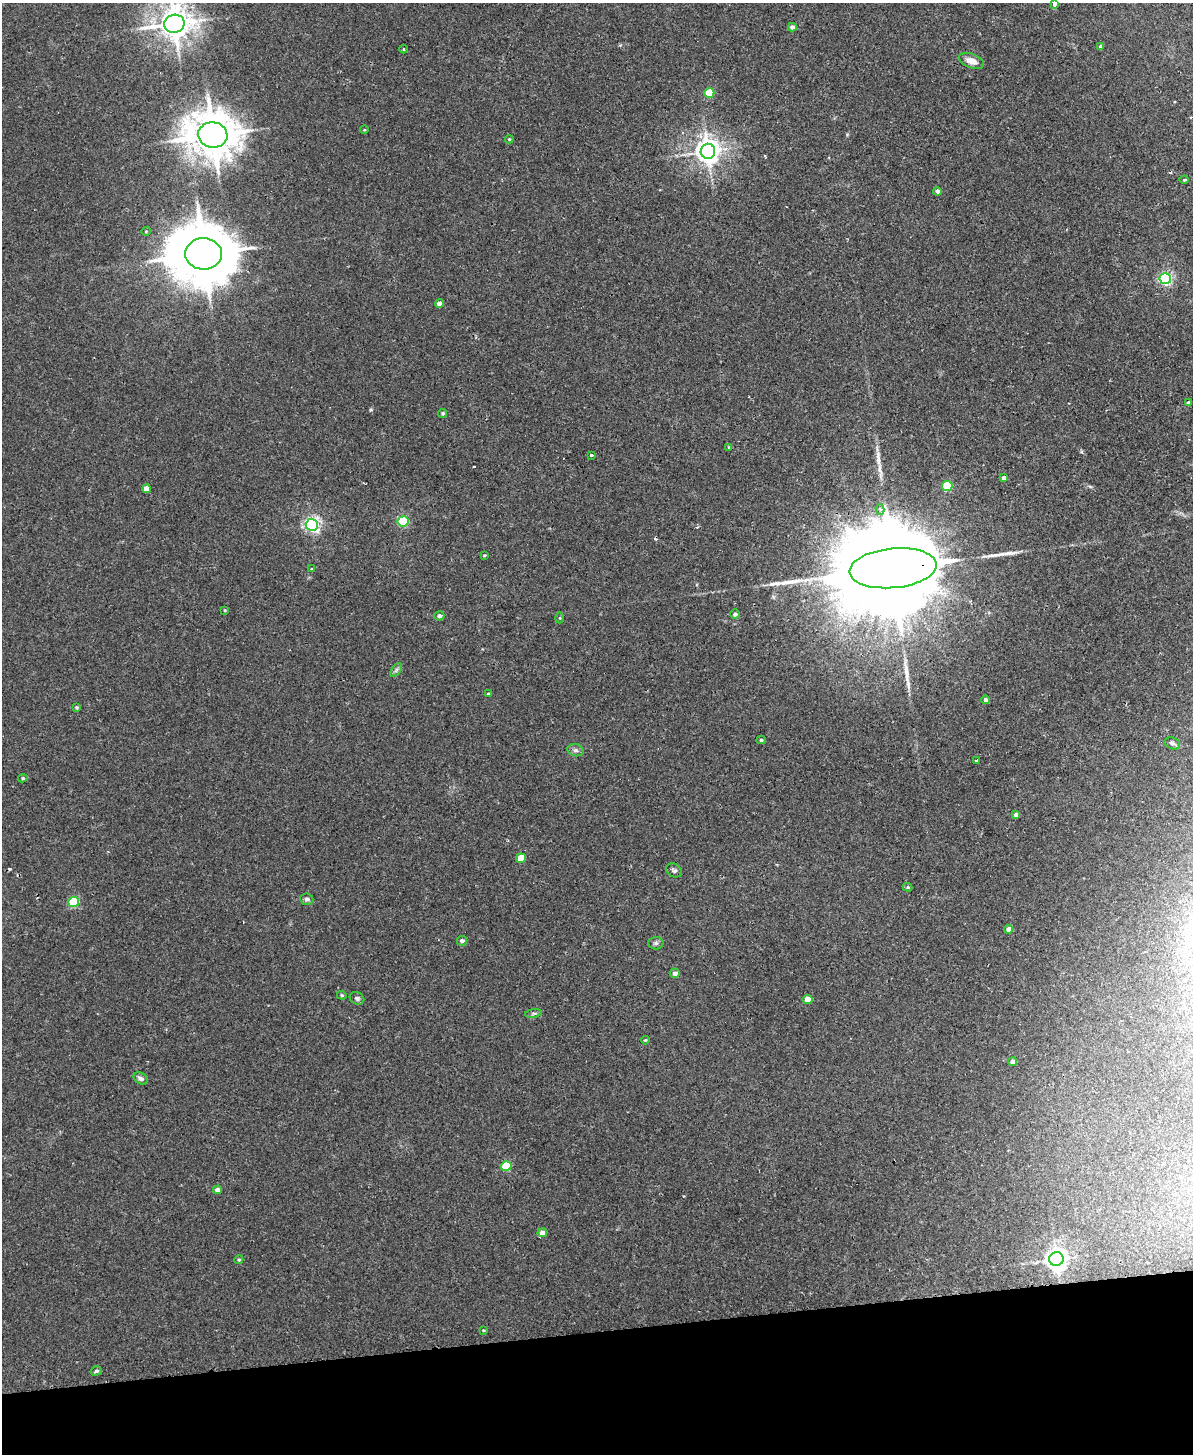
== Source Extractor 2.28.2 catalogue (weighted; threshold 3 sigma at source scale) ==
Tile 10 of 4 x 3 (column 2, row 3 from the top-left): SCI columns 1248-2438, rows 151-1602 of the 4878 x 4763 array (HDU 1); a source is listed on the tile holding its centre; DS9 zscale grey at full resolution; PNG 1195 x 1456 px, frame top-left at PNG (2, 3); each listed source drawn as its Kron ellipse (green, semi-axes under 4 px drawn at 4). Shown black and unused: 8% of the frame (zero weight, under 2 of 3 exposures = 3% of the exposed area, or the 3 px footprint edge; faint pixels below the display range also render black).
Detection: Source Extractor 2.28.2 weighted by HDU 2 'WHT'; one run over the whole footprint, this tile lists its part. Background 0.0218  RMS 0.0061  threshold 0.0276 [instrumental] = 3 sigma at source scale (4.5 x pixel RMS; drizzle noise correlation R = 1.50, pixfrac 1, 0.05/0.05 arcsec/px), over >= 5 px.
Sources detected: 77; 6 cosmic-ray / hot-pixel residue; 4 long thin detections or spike segments (spike, bleed or trail) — neither listed nor drawn; the other 67 listed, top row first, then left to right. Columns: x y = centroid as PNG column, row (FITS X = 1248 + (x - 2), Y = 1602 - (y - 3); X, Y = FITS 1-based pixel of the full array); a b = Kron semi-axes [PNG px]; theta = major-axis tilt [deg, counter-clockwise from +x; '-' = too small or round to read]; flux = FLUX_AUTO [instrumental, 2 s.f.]
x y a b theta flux
1055 4 4 3 - 3
174 24 10 9 - 1100
792 27 4 4 - 3.2
1101 46 4 4 - 2.1
403 49 4 3 - 0.48
971 61 13 7 -20 5.1
709 93 5 5 - 20
364 130 4 3 - 0.5
213 135 15 12 -8 2300
509 139 4 4 - 0.63
708 151 7 7 - 610
1184 180 4 4 - 0.87
937 191 4 4 - 2.2
146 231 5 4 - 0.63
204 254 18 15 -2 4800
1165 279 6 5 - 100
440 304 4 4 - 3.8
1188 403 4 3 - 2.8
443 413 5 4 - 1.1
729 447 4 3 - 0.68
591 455 3 3 - 2.6
1004 478 4 4 - 2.5
947 486 5 5 - 27
146 489 4 4 - 5.1
880 509 5 4 - 1.4
403 521 5 5 - 48
312 525 6 6 - 160
484 555 4 3 - 0.61
893 568 44 20 6 30000
312 569 4 3 - 0.53
225 610 4 3 - 0.5
735 614 4 4 - 2
439 616 5 4 - 2.3
560 618 5 3 - 0.61
396 670 8 4 53 1.4
489 694 4 3 - 1.1
986 700 4 4 - 1.9
77 707 4 4 - 0.96
761 740 4 4 - 1
1172 743 8 5 -20 1.7
575 750 8 6 -15 1.9
977 761 4 3 - 0.98
23 778 5 4 - 0.94
1016 815 4 4 - 2.8
521 858 5 4 - 13
674 870 8 6 -26 1.5
908 887 5 4 - 0.72
307 899 6 5 - 1.6
74 902 5 5 - 40
1008 929 4 4 - 3.4
462 941 5 4 - 2.1
656 943 7 6 - 1.4
675 973 5 5 - 2.6
342 995 5 4 - 0.79
357 998 7 6 - 1.4
808 1000 5 4 - 11
533 1013 8 4 9 1
645 1040 4 3 - 0.61
1013 1062 4 4 - 3.4
141 1078 8 5 -32 2.1
506 1166 5 5 - 25
218 1190 4 4 - 3.3
542 1233 5 4 - 5.3
1056 1259 7 7 - 470
239 1260 4 4 - 0.8
483 1330 3 3 - 0.6
96 1371 5 4 - 1.4
Overlapping masked pixels (flux is a lower limit): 1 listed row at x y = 893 568
Isophote crosses this tile's border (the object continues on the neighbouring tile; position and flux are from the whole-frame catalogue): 2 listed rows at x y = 1055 4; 174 24